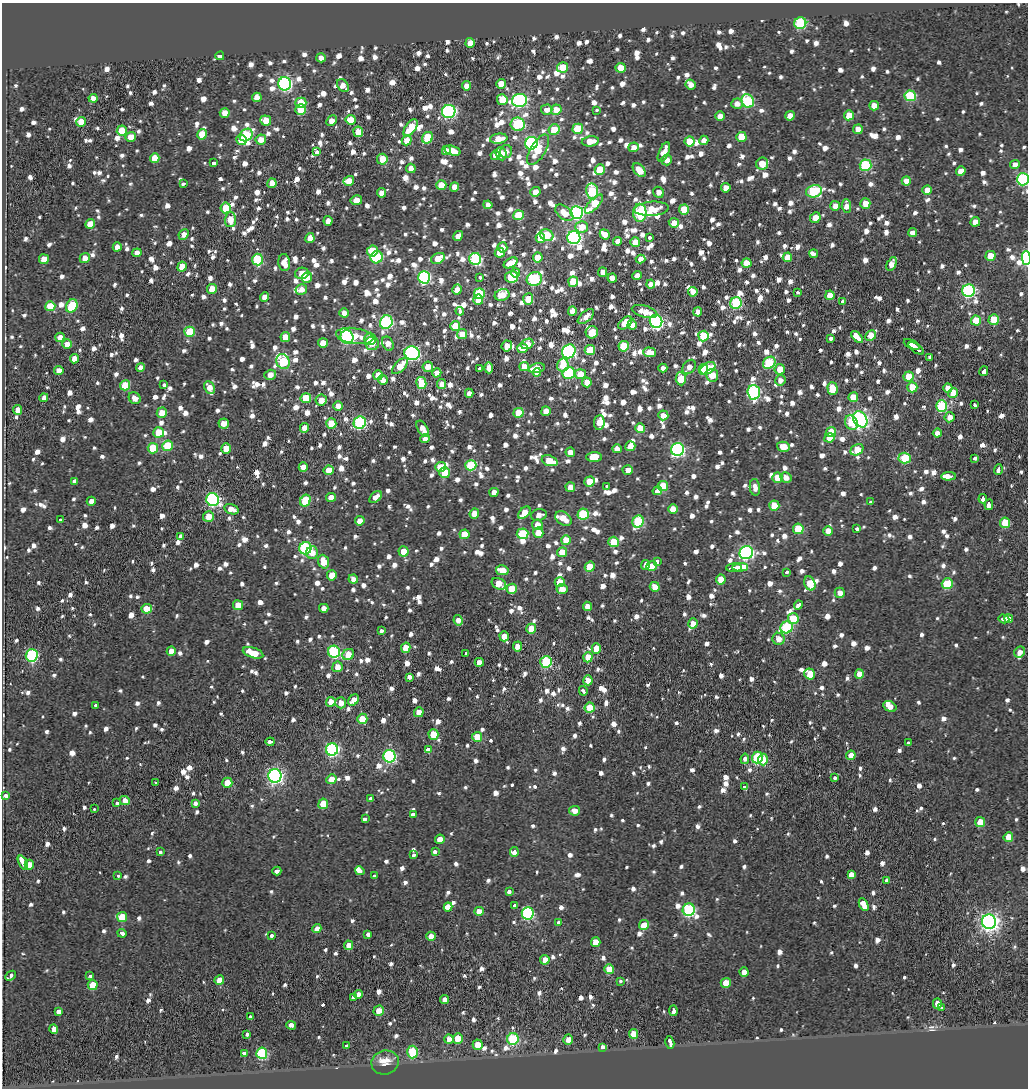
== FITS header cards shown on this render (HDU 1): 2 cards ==
NAXIS1  =                 1026
NAXIS2  =                 1086

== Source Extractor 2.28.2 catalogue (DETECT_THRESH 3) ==
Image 1026 x 1086 px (HDU 1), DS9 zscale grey, 1 PNG px = 1 image px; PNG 1030 x 1090 px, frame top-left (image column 1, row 1086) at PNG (2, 3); each listed source drawn as its Kron ellipse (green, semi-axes under 4 px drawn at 4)
Background -0.0728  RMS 2.2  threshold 6.74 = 3 sigma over >= 5 px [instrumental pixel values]
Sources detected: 1985; of the 1985, the 500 brightest by FLUX_AUTO listed and drawn (1485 fainter detections omitted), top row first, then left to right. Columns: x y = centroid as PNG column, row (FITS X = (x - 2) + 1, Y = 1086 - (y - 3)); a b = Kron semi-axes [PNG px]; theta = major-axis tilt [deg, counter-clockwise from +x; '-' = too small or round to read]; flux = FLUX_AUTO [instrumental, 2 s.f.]
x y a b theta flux
800 23 6 5 - 16000
470 43 5 4 - 1600
220 56 4 4 - 1200
321 58 5 4 - 1300
563 67 5 5 - 4100
620 68 5 5 - 3600
285 84 6 6 - 33000
501 84 5 5 - 2700
691 85 5 4 - 1400
343 86 7 5 -50 1700
466 86 4 4 - 1300
910 96 6 5 - 11000
257 97 5 4 - 1500
93 98 4 4 - 1500
502 100 5 5 - 2800
519 100 7 6 - 32000
748 101 7 6 - 15000
301 103 5 5 - 4800
737 104 5 5 - 1300
874 106 5 5 - 1800
301 109 5 5 - 3500
547 110 5 5 - 1200
556 110 5 5 - 2700
597 110 3 3 - 1400
449 111 7 6 - 26000
225 113 5 5 - 1800
849 115 5 5 - 2700
720 116 5 4 - 2000
790 116 5 4 - 1200
351 120 5 5 - 2500
266 121 5 5 - 2400
332 121 6 4 46 1500
81 122 5 5 - 3100
518 124 7 6 - 11000
411 128 10 5 58 4300
578 129 5 5 - 5700
858 129 5 4 - 1600
554 130 5 5 - 4300
122 131 5 5 - 4100
358 132 5 5 - 3000
202 134 5 5 - 3900
246 135 7 5 40 11000
131 137 5 5 - 2100
741 137 5 5 - 4200
428 138 6 5 - 7100
499 139 9 5 7 2300
241 140 5 5 - 3200
261 140 5 5 - 1800
407 140 5 5 - 2200
704 140 5 4 - 1500
590 141 8 5 6 2400
690 141 5 5 - 4600
531 143 6 6 - 31000
634 147 5 5 - 1400
446 150 5 4 - 1600
538 150 17 7 59 3800
453 151 8 4 -19 2100
506 151 6 6 - 1200
316 152 4 3 - 3600
664 152 10 5 66 2100
501 154 7 5 -67 1800
495 155 5 4 - 1300
155 158 5 4 - 2800
382 159 5 5 - 3400
667 160 5 5 - 1300
214 163 4 3 - 6800
762 164 6 6 - 3100
865 165 6 5 - 14000
1015 165 5 4 - 1400
411 168 5 4 - 1400
600 169 5 5 - 3300
639 170 8 5 -50 2800
961 171 5 4 - 1600
1023 179 6 6 - 20000
349 181 5 4 - 2000
906 181 4 4 - 1500
183 183 3 3 - 1500
272 183 5 4 - 1900
441 185 5 5 - 2700
454 187 5 4 - 1400
726 188 5 5 - 1200
927 190 5 4 - 1800
592 191 8 6 -81 12000
814 191 8 6 11 14000
535 192 5 4 - 1600
658 192 6 5 - 1200
382 193 5 4 - 1400
356 200 6 5 - 1600
865 203 5 5 - 2200
594 204 12 5 47 6600
488 205 4 4 - 1200
835 206 5 5 - 1500
846 206 7 4 -88 1400
226 208 5 5 - 4100
652 209 17 7 4 3000
684 210 5 5 - 4900
564 213 10 6 -38 2600
577 213 6 6 - 29000
640 213 9 6 88 15000
518 215 5 5 - 7100
815 218 6 5 - 2500
230 220 7 5 88 2700
328 221 5 4 - 1500
975 222 5 4 - 1600
674 223 5 4 - 2100
90 224 5 4 - 2100
581 227 6 5 - 3200
913 233 4 4 - 1400
184 234 5 4 - 1300
605 234 5 4 - 1700
547 235 7 5 -23 7300
458 236 5 4 - 1500
650 237 4 3 - 1200
310 238 5 4 - 1700
540 238 5 4 - 1800
574 238 6 6 - 34000
618 241 4 4 - 1300
635 242 5 5 - 2600
117 247 4 4 - 1200
502 247 5 5 - 1200
372 251 6 5 - 5800
137 253 5 4 - 1300
500 253 5 4 - 2200
814 254 4 3 - 2200
991 256 5 5 - 3000
377 257 6 6 - 13000
538 257 5 5 - 3000
787 257 5 4 - 2000
85 258 5 5 - 1400
438 258 7 5 27 3000
1026 258 7 4 -89 14000
44 259 5 5 - 2700
475 259 6 6 - 19000
640 259 5 4 - 1200
258 260 6 5 - 12000
284 263 8 6 -84 2200
511 263 7 4 30 2200
747 263 5 4 - 3000
892 264 7 4 63 1700
182 267 5 4 - 3000
603 272 4 4 - 1400
302 273 7 5 10 2700
516 273 4 4 - 1500
637 276 4 4 - 1700
307 277 5 5 - 1700
424 277 6 6 - 25000
479 277 4 3 - 1600
512 277 7 5 11 6400
612 278 4 4 - 1200
534 279 8 7 - 17000
573 282 5 5 - 5400
651 284 4 4 - 1400
212 289 5 5 - 2300
301 289 6 5 - 1500
457 290 5 4 - 1400
969 291 6 6 - 28000
693 292 5 4 - 1400
798 293 3 3 - 1400
479 294 5 5 - 9600
502 295 7 6 - 2000
830 295 5 4 - 2700
265 297 5 4 - 1500
528 299 6 5 - 3700
478 300 5 5 - 2600
842 302 3 3 - 3600
736 303 6 5 - 14000
50 306 5 5 - 4700
72 306 7 5 62 9700
460 311 4 3 - 1600
572 311 4 4 - 1600
645 312 13 6 -16 2500
698 312 5 4 - 1400
344 313 4 4 - 1300
586 317 10 5 40 1500
994 320 5 5 - 4800
656 321 7 6 - 35000
976 321 5 5 - 4600
386 322 7 6 - 24000
625 323 8 5 40 3300
632 325 4 4 - 1800
455 326 5 5 - 3400
190 332 5 5 - 6100
592 332 6 6 - 2800
462 334 5 5 - 2400
355 336 19 8 -9 2700
703 336 5 5 - 6200
871 336 6 5 - 3100
60 337 4 4 - 1400
285 337 5 5 - 2300
347 337 7 6 - 30000
857 337 7 3 -46 5700
831 338 3 3 - 1900
370 339 6 6 - 6300
323 343 5 4 - 2400
67 344 5 4 - 1500
372 344 7 6 - 1500
388 344 7 5 -64 1400
527 344 6 5 - 2600
912 344 8 3 -25 6200
507 346 5 5 - 1500
624 346 5 5 - 6700
522 348 5 5 - 2400
916 348 9 3 -36 8200
590 350 5 5 - 4700
569 351 7 6 - 30000
649 352 6 5 - 2400
412 353 7 6 - 35000
930 357 3 3 - 5600
75 359 4 4 - 1900
283 362 8 6 -67 11000
769 363 7 5 41 9100
563 365 6 6 - 4000
400 366 10 5 46 3000
141 367 4 4 - 1300
428 367 5 5 - 1600
524 367 4 4 - 1500
689 367 8 5 54 1300
479 368 3 3 - 1600
489 368 5 4 - 1200
537 368 8 4 13 4300
663 368 4 4 - 1300
708 368 8 5 31 7400
703 369 5 4 - 3000
780 369 5 5 - 2100
59 370 5 4 - 1400
984 371 5 3 - 5700
537 372 4 4 - 2800
437 373 5 4 - 1800
569 373 6 6 - 12000
580 374 5 5 - 2800
270 375 6 5 - 1400
378 375 5 5 - 2900
712 375 6 6 - 3300
909 377 5 5 - 4400
681 379 6 5 - 5100
383 380 5 4 - 1500
780 380 5 5 - 1200
587 382 5 4 - 2300
421 383 6 5 - 6000
442 384 5 4 - 1400
125 385 5 5 - 4100
164 385 3 3 - 1700
209 387 6 5 - 1600
912 387 5 5 - 2900
832 388 6 5 - 4000
948 388 5 4 - 1300
754 392 7 6 - 25000
469 393 4 4 - 1200
953 393 5 4 - 3100
853 397 5 5 - 2700
44 398 4 4 - 1200
135 398 6 5 - 1300
306 398 5 5 - 7200
321 400 6 5 - 1900
974 405 4 3 - 1800
338 406 5 4 - 1800
942 406 6 5 - 15000
18 410 5 4 - 2200
546 411 5 4 - 2100
162 413 5 5 - 2300
518 413 5 5 - 4000
663 415 5 5 - 1400
950 417 5 5 - 1300
860 419 8 6 -53 59000
599 422 7 5 84 2700
360 423 6 6 - 20000
851 423 7 6 - 3400
224 424 5 5 - 1600
331 424 5 5 - 4600
304 428 5 4 - 1500
640 428 5 5 - 2900
423 429 9 5 -60 1600
159 432 5 5 - 4100
831 432 5 5 - 4100
937 433 4 4 - 1200
425 438 5 4 - 1200
829 438 5 4 - 2000
168 446 5 5 - 6600
630 446 5 5 - 1800
783 447 6 5 - 2500
153 448 5 5 - 6200
226 448 5 4 - 2200
617 449 5 4 - 1200
677 449 6 6 - 31000
857 450 7 5 34 3400
570 452 4 4 - 1500
594 457 7 5 4 3300
905 458 6 5 - 8400
975 458 4 3 - 1900
550 461 8 5 -18 4800
471 465 5 5 - 9100
303 467 5 4 - 1900
440 467 5 5 - 3200
998 469 5 3 - 4100
329 470 5 5 - 2900
628 470 5 4 - 1300
445 473 5 5 - 4900
948 476 7 3 3 13000
786 477 5 5 - 1200
777 478 5 5 - 2300
75 481 4 4 - 3400
590 481 5 5 - 3400
607 486 3 3 - 1900
663 486 5 5 - 4100
570 487 5 4 - 1200
755 487 8 5 -84 1200
657 491 5 3 - 11000
494 492 5 4 - 1600
331 497 5 4 - 1800
376 497 7 4 42 1300
983 499 5 3 - 4700
213 500 6 6 - 29000
305 500 6 5 - 5000
91 501 4 4 - 1300
871 502 3 3 - 1800
989 505 5 3 - 6400
774 506 5 5 - 3900
231 509 7 5 -18 1900
673 509 5 4 - 2600
524 513 7 5 46 2800
474 514 5 5 - 2500
583 514 5 5 - 11000
539 515 8 6 16 1200
208 517 5 5 - 2300
563 518 9 6 -33 2500
60 520 3 3 - 1700
360 521 5 4 - 1900
638 521 6 5 - 14000
1005 523 5 5 - 5500
537 525 5 5 - 1800
857 528 3 3 - 1700
798 529 5 5 - 6800
828 531 5 4 - 1500
538 533 5 5 - 2300
464 534 5 5 - 3200
523 534 6 5 - 7400
181 536 4 3 - 4500
566 540 5 5 - 2800
613 542 5 5 - 4400
305 548 6 6 - 18000
404 551 5 5 - 3500
562 552 5 5 - 2700
312 553 6 6 - 2000
746 553 7 6 - 35000
323 562 7 5 -70 3200
657 562 3 3 - 2600
646 565 5 4 - 1500
652 566 5 5 - 3200
590 567 5 4 - 3300
740 567 8 3 4 20000
734 568 8 3 3 11000
502 570 6 5 - 2600
786 572 3 3 - 1200
332 575 5 5 - 2600
353 579 4 4 - 1200
721 579 5 5 - 2600
560 582 5 5 - 2900
810 583 7 5 -65 3900
499 584 7 5 -26 3300
947 584 5 5 - 7200
655 587 5 4 - 2100
512 589 5 5 - 4300
562 589 6 5 - 1500
840 593 5 5 - 1200
238 605 5 5 - 2400
798 605 4 3 - 5800
587 606 4 4 - 1500
324 608 4 4 - 1300
147 609 5 5 - 3500
793 618 5 5 - 3800
1004 619 5 4 - 3000
1008 619 4 3 - 1500
458 620 5 4 - 1400
693 623 5 4 - 1500
787 627 6 5 - 14000
531 629 5 5 - 3300
381 631 3 3 - 1900
504 636 5 4 - 1900
779 639 6 6 - 1400
517 646 5 4 - 1500
406 648 5 4 - 2400
596 649 5 4 - 2700
171 651 5 4 - 1200
334 652 6 6 - 18000
1020 652 6 5 - 1200
253 653 10 5 -17 3200
348 654 6 5 - 3100
466 654 3 3 - 1300
32 655 6 6 - 20000
588 657 5 4 - 3500
479 662 4 4 - 1300
546 662 6 5 - 13000
337 667 5 5 - 1600
810 674 5 5 - 4000
859 674 5 4 - 1700
409 677 3 3 - 5600
588 680 5 4 - 1700
583 691 5 3 - 3000
354 700 6 4 44 1700
331 702 5 4 - 1900
341 703 5 5 - 1300
95 705 4 3 - 1400
890 706 7 5 -28 1500
590 708 5 5 - 3700
419 712 5 4 - 1600
362 719 5 5 - 4500
433 734 5 5 - 3500
477 737 5 5 - 2700
270 742 4 3 - 2900
908 743 4 3 - 2700
332 749 6 6 - 31000
429 750 3 3 - 33000
851 755 4 4 - 2100
389 756 6 6 - 24000
757 758 6 5 - 13000
745 759 5 3 - 1500
763 759 6 4 -89 3000
275 776 7 6 - 53000
834 778 3 3 - 1600
331 779 5 5 - 2000
156 783 3 3 - 1300
227 783 5 5 - 3000
745 787 4 3 - 5300
6 796 4 3 - 1900
371 799 4 3 - 3700
125 800 5 4 - 1400
117 803 4 3 - 1800
195 803 3 3 - 3600
323 804 5 5 - 3900
94 809 3 3 - 1400
575 811 5 4 - 1300
413 814 4 3 - 2800
365 819 4 3 - 2700
980 822 5 5 - 2500
1008 837 5 4 - 2900
440 839 5 4 - 2400
435 851 4 3 - 3300
160 852 3 3 - 1200
514 852 5 4 - 5500
414 855 4 3 - 1400
23 862 7 3 -66 18000
29 865 5 4 - 2500
277 871 4 3 - 2500
360 871 5 3 - 7200
118 875 3 3 - 1200
851 875 4 4 - 16000
374 876 3 3 - 4600
887 880 4 3 - 1900
509 891 4 3 - 2700
514 905 3 3 - 2100
864 905 7 4 -65 11000
448 907 4 4 - 8000
689 910 6 6 - 19000
479 911 5 4 - 1900
528 913 6 6 - 25000
122 917 5 5 - 3600
989 922 7 7 - 79000
558 923 4 3 - 4000
644 925 5 5 - 3500
317 929 4 4 - 1300
122 933 4 3 - 3100
368 934 4 3 - 2400
271 935 3 3 - 1500
431 936 5 4 - 1500
596 942 5 5 - 2200
348 945 5 4 - 1300
545 960 5 4 - 1800
609 969 5 5 - 4100
744 972 4 4 - 1600
11 976 6 3 44 1400
90 976 3 3 - 1400
219 980 5 4 - 2000
620 981 3 3 - 2000
726 983 5 5 - 2300
93 985 5 5 - 3400
358 994 4 4 - 1200
353 997 3 3 - 2200
445 1000 5 4 - 1400
937 1004 5 4 - 2100
942 1008 4 3 - 2100
379 1011 5 5 - 1900
673 1011 5 3 - 6300
59 1012 4 3 - 5800
250 1017 4 3 - 2600
291 1025 5 3 - 3400
54 1029 4 4 - 1500
247 1034 3 3 - 2200
634 1034 5 4 - 3400
458 1038 5 5 - 3900
449 1039 5 4 - 1300
513 1039 6 5 - 13000
568 1040 5 4 - 1500
670 1042 6 3 -75 6700
347 1045 3 3 - 1900
478 1045 5 5 - 2900
603 1047 4 3 - 2300
413 1052 6 5 - 8200
244 1053 3 3 - 4100
262 1053 5 5 - 15000
385 1062 14 12 18 3300
At the frame edge (FLAGS 8, measured only in part): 2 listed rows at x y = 1023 179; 1026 258
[1485 fainter detections neither listed nor drawn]